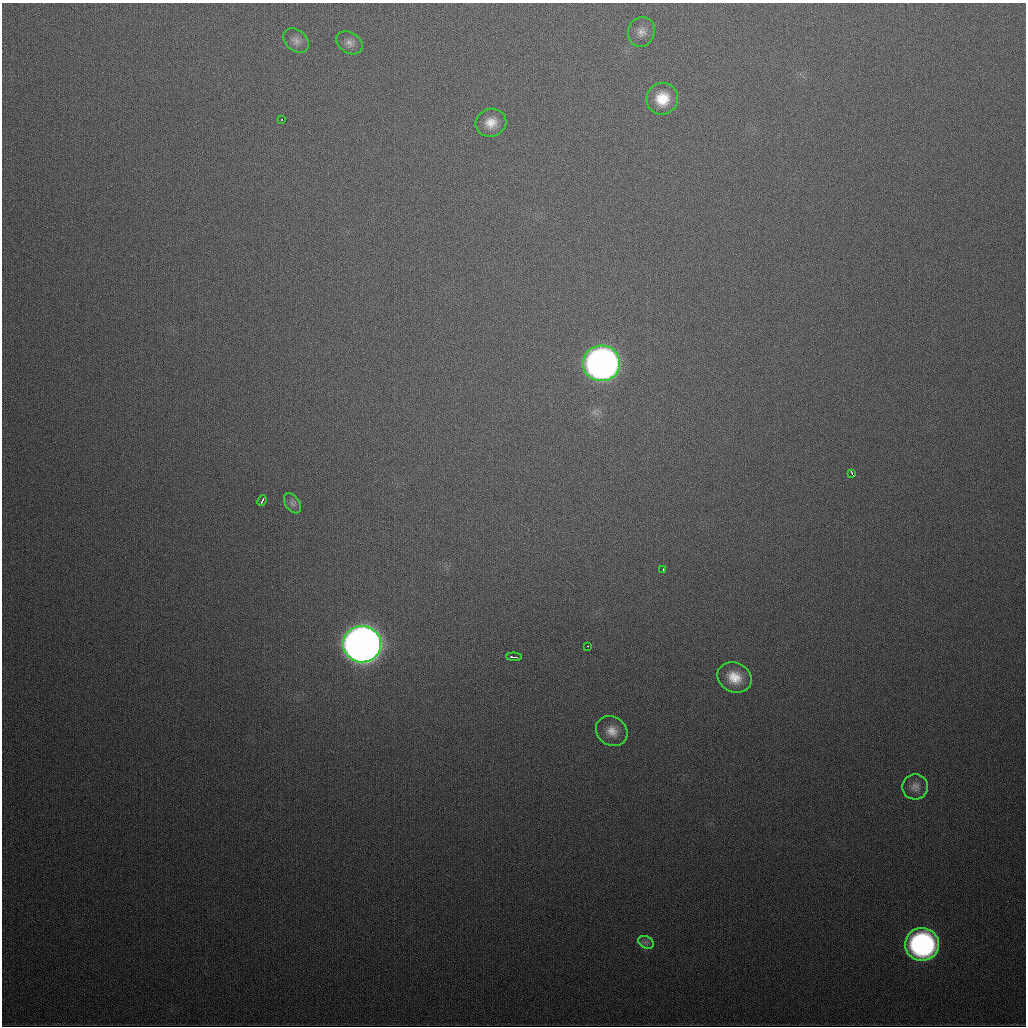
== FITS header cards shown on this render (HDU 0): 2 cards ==
NAXIS1  =                 1024
NAXIS2  =                 1024

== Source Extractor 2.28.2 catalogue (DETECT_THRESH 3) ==
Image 1024 x 1024 px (HDU 0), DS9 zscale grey, 1 PNG px = 1 image px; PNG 1028 x 1028 px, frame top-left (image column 1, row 1024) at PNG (2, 3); each listed source drawn as its Kron ellipse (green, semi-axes under 4 px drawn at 4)
Background 421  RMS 15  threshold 45.7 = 3 sigma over >= 5 px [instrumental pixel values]
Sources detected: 19; all 19 listed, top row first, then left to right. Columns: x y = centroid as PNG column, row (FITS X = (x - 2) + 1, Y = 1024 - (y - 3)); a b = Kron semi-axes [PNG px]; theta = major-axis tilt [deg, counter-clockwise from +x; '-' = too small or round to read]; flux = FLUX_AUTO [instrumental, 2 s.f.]
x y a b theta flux
641 32 15 13 74 9.8e+03
296 41 14 10 -41 7.0e+03
349 43 14 10 -33 6.8e+03
662 99 16 15 - 2.5e+04
282 119 3 2 - 3.1e+03
491 123 15 14 - 1.5e+04
602 363 18 18 - 7.5e+05
852 474 4 2 - 7.4e+03
262 501 5 3 - 4.2e+03
292 503 11 7 -55 4.5e+03
663 569 3 2 - 2.4e+03
362 644 19 18 - 1.7e+06
587 646 3 2 - 3.1e+03
514 657 7 2 -2 4.3e+03
734 677 17 14 -25 2.1e+04
612 731 17 14 -37 1.3e+04
915 787 13 12 - 7.7e+03
646 942 8 6 -29 3.5e+03
922 944 17 16 - 2.8e+05